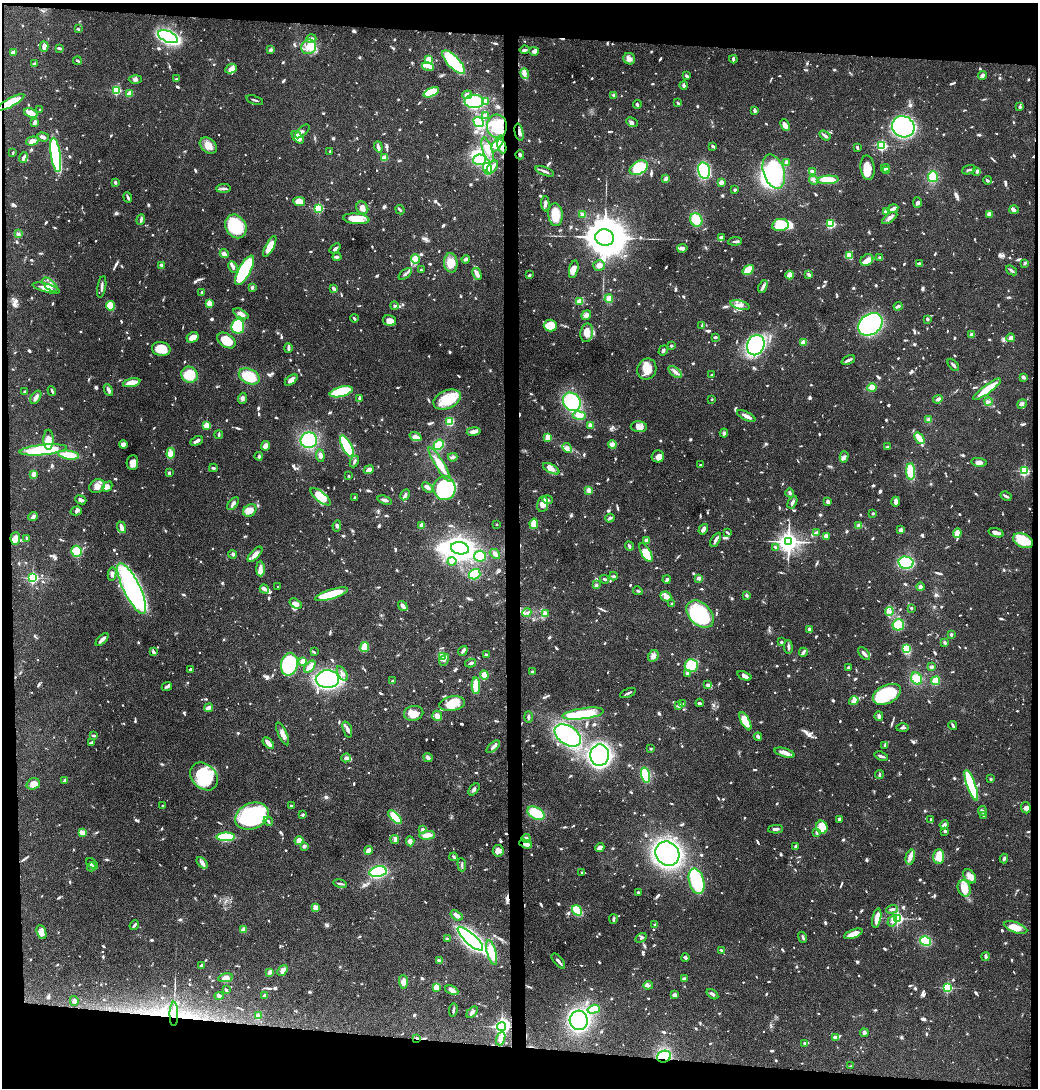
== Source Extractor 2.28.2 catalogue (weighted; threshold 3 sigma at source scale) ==
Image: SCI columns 127-4269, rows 1-4341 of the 4372 x 4345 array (HDU 1 of 3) = the unmasked area's bounding box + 8 px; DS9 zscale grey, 4 x 4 block average (1 PNG px = mean of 4 x 4 image px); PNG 1040 x 1090 px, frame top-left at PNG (2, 3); each listed source drawn as its Kron ellipse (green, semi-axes under 4 px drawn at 4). Shown black and unused: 10% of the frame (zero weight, under 4 of 8 exposures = <1% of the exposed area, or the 3 px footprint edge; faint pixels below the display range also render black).
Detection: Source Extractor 2.28.2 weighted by HDU 2 'WHT'. Background 0.0423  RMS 0.0035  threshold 0.0143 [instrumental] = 3 sigma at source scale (4.09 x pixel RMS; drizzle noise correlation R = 1.36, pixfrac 0.8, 0.05/0.05 arcsec/px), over >= 5 px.
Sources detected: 1571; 7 too faint to see at this stretch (4 x 4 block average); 15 inside a brighter object's white glare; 9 cosmic-ray / hot-pixel residue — neither listed nor drawn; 40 coinciding with a brighter row at this scale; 96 inside a brighter listed object's ellipse — not listed separately; of the other 1404, all 500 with FLUX_AUTO >= 3.34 (the completeness limit of this list) listed and drawn (904 fainter detections not listed), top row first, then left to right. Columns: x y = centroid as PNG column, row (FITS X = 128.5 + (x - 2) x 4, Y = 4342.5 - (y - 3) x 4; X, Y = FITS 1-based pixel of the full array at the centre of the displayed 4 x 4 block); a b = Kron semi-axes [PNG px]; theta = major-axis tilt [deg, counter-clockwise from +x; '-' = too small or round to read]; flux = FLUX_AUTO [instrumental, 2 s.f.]
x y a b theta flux
78 29 3 2 - 3.7
168 37 10 5 -23 330
311 39 5 3 - 6.2
44 46 5 3 - 13
309 47 7 7 - 19
59 48 4 2 - 4.5
271 50 4 3 - 3.5
525 50 5 2 - 4.4
534 51 5 3 - 11
13 52 3 2 - 12
429 59 3 3 - 33
629 59 6 5 - 8.5
733 59 4 2 - 4.5
77 61 4 2 - 4.2
454 62 15 6 -47 170
34 64 3 3 - 3.7
428 66 6 3 -13 7.4
231 69 6 4 24 9
525 74 5 3 - 6.9
982 75 5 3 - 7.9
687 76 4 3 - 4.1
135 79 6 3 1 4.6
176 79 2 2 - 4.5
684 85 4 3 - 3.8
116 90 2 2 - 190
431 92 8 4 25 78
130 93 3 3 - 17
467 95 5 4 - 11
614 95 3 3 - 5.2
255 100 9 2 -19 3.5
474 101 9 6 -1 170
486 101 4 2 - 15
11 102 15 4 28 53
678 103 3 2 - 3.8
637 105 4 2 - 3.9
1020 107 2 2 - 5.4
40 109 2 2 - 5.1
754 111 4 3 - 3.4
31 113 7 3 -22 24
485 115 2 2 - 6.4
479 122 5 4 - 79
632 122 6 4 -26 5.7
35 123 3 2 - 10
785 125 6 3 -67 15
497 126 11 10 - 70
903 127 11 10 - 540
302 131 9 3 42 5.1
519 132 9 2 -78 6.2
825 136 6 2 -33 6.7
43 137 6 3 -18 5.1
298 137 7 4 -47 24
32 141 6 4 17 11
498 143 9 4 57 29
208 145 9 7 -40 19
502 146 7 3 -71 13
713 146 3 2 - 4.3
882 146 2 2 - 280
378 147 6 2 -71 7.8
857 147 3 2 - 5
488 150 13 4 -73 16
330 152 3 2 - 3.3
13 153 2 2 - 4.8
56 155 17 5 -81 240
520 155 4 3 - 4
23 157 5 4 - 5.3
384 158 3 3 - 16
480 160 6 5 - 85
786 163 2 2 - 12
492 167 7 3 52 10
639 168 10 6 29 62
868 168 12 7 -82 27
885 168 4 3 - 5.5
487 169 6 4 -73 71
969 170 7 2 18 3.6
545 171 9 2 -22 7.2
704 171 8 5 -77 200
812 171 3 3 - 5.5
886 171 3 2 - 6.4
977 171 3 3 - 5
774 172 18 10 -72 240
933 177 5 5 - 32
665 179 3 2 - 8.3
814 180 5 3 - 4.4
828 180 11 4 4 49
987 180 4 2 - 4.8
115 182 3 2 - 3.7
721 182 2 2 - 41
223 188 7 3 3 5.8
735 190 3 2 - 4.1
128 197 5 2 - 4.7
299 202 6 4 -8 22
917 202 5 3 - 4.5
545 204 7 3 -87 5.2
319 208 2 2 - 210
362 208 6 5 - 13
893 209 6 3 25 10
400 210 5 2 - 4.1
1014 210 5 3 - 4.5
886 212 4 3 - 14
990 214 4 4 - 13
555 215 11 7 -86 35
583 215 4 3 - 6
890 218 9 3 33 6.8
356 219 13 5 -5 32
141 220 5 3 - 4.1
696 220 7 6 - 34
831 224 2 2 - 190
780 225 8 6 10 64
236 226 12 10 -58 100
18 234 3 3 - 4.2
605 237 9 8 - 6800
722 238 3 2 - 8
735 241 7 2 7 4.2
270 247 11 4 62 22
335 248 6 2 40 4
682 248 5 3 - 6.9
224 254 5 3 - 12
850 256 4 2 - 24
337 257 4 3 - 3.9
880 257 3 3 - 3.8
416 259 4 4 - 37
466 259 4 3 - 4.7
867 260 7 5 32 20
451 263 10 6 -85 29
1025 263 3 2 - 3.4
919 264 3 3 - 4.4
161 265 3 3 - 4.1
599 265 6 5 - 9.1
233 267 6 4 -63 5.2
574 269 9 4 77 15
244 270 16 6 61 190
421 270 2 2 - 4.1
748 270 6 3 34 62
1011 270 6 2 -37 4.9
405 274 8 2 39 5.3
477 274 6 3 -64 14
809 274 3 2 - 6.5
529 275 3 2 - 3.6
789 275 4 4 - 15
50 285 9 4 -42 12
763 286 7 3 68 6.4
102 287 11 2 80 5.2
252 287 3 3 - 4.6
46 288 14 3 -15 18
334 289 4 2 - 9.1
202 292 2 2 - 14
609 298 4 3 - 15
580 301 4 3 - 9.1
209 303 2 2 - 83
740 305 10 3 -16 10
110 306 5 4 - 33
394 306 4 3 - 3.4
898 306 4 2 - 5.2
241 314 8 4 -27 9.3
586 315 5 3 - 10
354 318 4 2 - 4
927 319 3 2 - 4.6
389 321 7 5 -14 13
870 324 13 10 36 820
702 325 4 2 - 4.3
238 326 7 6 - 200
550 326 6 6 - 45
587 333 9 6 82 22
972 335 4 4 - 7.2
192 337 6 5 - 19
715 337 3 2 - 4.4
1011 338 4 3 - 8.5
226 341 10 6 -34 38
803 342 2 2 - 46
756 345 10 8 68 270
671 346 2 2 - 3.5
288 348 5 2 - 8.6
161 349 9 7 -10 35
663 350 5 2 - 4.2
848 360 7 2 25 7.5
953 365 7 2 -48 4.7
647 369 10 9 - 33
675 372 8 3 -40 8.2
190 375 8 8 - 51
711 375 2 2 - 5.2
249 376 11 7 -26 73
1023 377 3 2 - 9.8
291 380 7 3 36 12
132 383 9 3 13 26
872 388 4 4 - 18
987 389 17 4 37 57
108 390 6 3 -64 6.3
52 391 5 2 - 3.3
25 392 2 2 - 5.2
341 392 12 5 14 130
36 397 7 3 55 6.7
242 398 5 3 - 5.1
359 398 3 2 - 4.9
447 399 14 9 24 56
712 399 2 2 - 6.7
938 399 5 3 - 6.8
988 401 4 2 - 4.1
572 402 10 8 -54 190
1022 404 5 4 - 5.8
579 415 6 4 -9 15
746 416 10 2 -27 14
929 420 4 3 - 4.5
450 422 4 3 - 22
207 425 2 2 - 88
590 425 4 3 - 6.3
639 427 8 5 -5 10
474 431 7 3 9 11
724 433 4 4 - 4.1
219 435 4 2 - 3.6
415 437 6 4 -20 9.1
548 437 2 2 - 32
919 438 6 3 -54 27
49 440 10 5 -90 17
309 440 8 8 - 130
197 441 6 2 28 8.5
123 445 4 3 - 13
439 445 6 4 41 32
612 445 4 4 - 12
265 446 5 3 - 13
347 446 12 4 -63 110
887 447 2 2 - 3.9
567 448 5 4 - 7.5
43 450 24 5 6 140
171 453 5 4 - 9
69 455 10 4 -8 45
320 455 6 4 -84 7.2
259 456 4 3 - 3.6
658 456 6 6 - 8.8
453 457 4 3 - 3.7
844 457 6 4 74 5.3
354 461 6 2 65 4.2
979 462 8 3 -8 11
132 463 7 6 - 14
440 465 20 4 -58 32
700 465 2 2 - 3.6
213 468 4 3 - 3.5
551 469 9 4 -28 11
369 470 5 3 - 12
911 471 8 4 -88 52
1024 471 2 2 - 280
169 473 3 2 - 4.5
33 474 4 3 - 8.5
348 476 2 2 - 8.3
97 486 8 6 33 12
107 487 6 4 46 6
427 487 6 3 -38 7.7
444 488 12 11 - 240
589 490 2 2 - 68
790 493 5 3 - 4.1
405 495 6 3 61 5.4
1006 496 6 2 -29 5.4
320 497 12 5 -39 49
355 498 2 2 - 5.8
81 500 6 3 -23 6.8
385 500 7 2 -17 7.3
547 500 5 4 - 5.4
792 502 7 2 61 4.4
828 502 2 2 - 9.7
896 502 5 2 - 14
233 504 7 3 50 6.7
543 504 8 5 81 14
250 510 7 5 41 18
76 511 6 4 16 4.9
873 513 2 2 - 3.6
33 516 5 3 - 5.9
610 518 4 3 - 4.6
497 524 2 2 - 5
534 524 5 3 - 39
422 525 2 2 - 49
337 526 5 3 - 4.3
859 526 3 3 - 7.1
121 527 6 2 -69 11
703 529 5 3 - 10
901 530 3 3 - 8.3
727 533 4 2 - 3.3
816 533 3 2 - 4.4
957 533 5 3 - 14
996 533 8 3 -16 10
826 536 4 3 - 8.4
15 538 6 5 - 16
27 539 4 2 - 4.7
716 540 8 2 59 9
647 541 3 3 - 8.1
1023 541 10 6 -24 60
788 542 4 4 - 1200
629 546 4 2 - 3.6
775 547 4 2 - 3.4
460 548 9 6 -10 300
77 551 6 5 - 88
646 552 10 4 -60 15
232 554 4 3 - 4
255 554 9 4 46 14
495 554 6 3 -41 6.8
480 556 6 5 - 31
452 561 4 4 - 9
906 563 7 6 - 170
260 569 7 3 90 12
112 574 6 3 81 8.5
475 574 6 5 - 51
613 576 4 2 - 4
33 578 2 2 - 370
699 578 4 3 - 6.5
605 579 4 2 - 4
667 579 4 3 - 3.5
596 585 3 2 - 4.3
278 587 2 2 - 4.5
921 587 4 3 - 5.9
132 588 28 8 -64 530
264 589 5 3 - 7.2
638 591 5 2 - 3.5
331 594 17 5 17 76
746 595 4 2 - 4.1
666 596 5 4 - 12
295 603 7 4 -35 10
672 604 3 3 - 4.4
403 606 5 2 - 14
911 608 2 2 - 3.5
889 611 4 3 - 6.4
527 613 4 3 - 4.8
545 613 3 3 - 3.4
700 614 16 11 -44 180
898 625 6 5 - 39
809 630 4 3 - 4.4
951 634 2 2 - 3.6
102 640 8 3 44 10
781 642 2 2 - 13
945 642 4 2 - 4.3
365 647 5 3 - 44
788 647 7 2 -82 4
906 649 4 3 - 37
463 651 5 3 - 5.6
153 652 3 2 - 7.5
314 652 3 2 - 3.4
803 652 4 2 - 7.8
864 654 8 2 -49 8
486 655 3 2 - 4.3
653 656 6 5 - 9.9
443 657 3 3 - 29
444 660 6 3 60 5.2
303 661 2 2 - 69
471 663 5 2 - 4.2
289 664 11 8 79 220
691 666 7 6 - 75
310 667 7 3 49 21
932 667 3 2 - 6.3
848 668 3 2 - 3.5
190 669 2 2 - 5.4
532 672 3 2 - 4.4
342 673 8 3 -59 7.5
687 674 3 3 - 5.5
484 675 5 4 - 19
744 676 7 4 -21 8.3
327 679 11 9 0 330
917 679 6 5 - 32
393 681 4 2 - 5.1
936 681 4 4 - 24
708 685 4 2 - 6.1
167 686 5 2 - 5.4
476 686 8 3 -88 68
628 693 8 2 24 4.7
887 694 15 9 26 93
854 701 5 2 - 11
700 703 4 2 - 4
452 704 13 7 9 33
682 704 3 2 - 5.5
678 706 3 3 - 5
209 708 5 2 - 12
414 713 10 7 10 23
583 714 21 5 8 100
437 716 5 5 - 10
879 716 4 3 - 5.4
528 717 6 2 -89 4.7
745 721 10 4 -62 31
953 725 5 2 - 4.7
903 728 6 2 1 4.6
347 729 8 3 -72 7.1
283 734 12 4 -65 12
568 735 14 9 -34 230
94 736 4 2 - 4.4
758 737 4 3 - 5
91 742 4 2 - 3.8
268 743 7 3 -47 15
885 745 3 2 - 4.7
493 747 8 3 42 6.8
651 749 3 2 - 3.7
784 753 10 3 -16 17
600 755 10 9 - 670
881 756 7 2 -18 7.5
428 757 5 3 - 6.5
346 758 5 4 - 7.1
646 775 7 4 -74 77
879 775 4 2 - 4.4
204 776 15 12 -47 120
991 779 2 2 - 8.8
65 781 3 3 - 6.6
33 784 7 5 18 19
971 785 16 3 -70 180
474 789 7 3 51 4.4
163 806 2 2 - 8.2
291 806 3 2 - 3.4
1026 808 5 4 - 6.7
982 811 5 2 - 3.7
536 813 9 5 -26 58
303 814 2 2 - 3.7
252 816 17 13 23 280
984 816 3 2 - 4.4
395 817 9 3 -44 50
839 819 2 2 - 7.1
931 820 4 2 - 3.8
268 821 5 2 - 4.3
944 825 4 2 - 8.3
822 827 6 5 - 44
775 829 7 2 3 5.8
422 830 2 2 - 18
945 831 2 2 - 13
83 832 4 3 - 14
817 832 4 3 - 3.9
427 835 8 4 5 19
226 837 9 3 1 180
526 838 4 4 - 5.4
395 839 4 3 - 6.8
299 841 4 4 - 17
410 841 5 4 - 7.7
526 844 6 2 -18 24
304 846 3 3 - 6.4
796 846 4 2 - 5
600 847 5 4 - 9
368 850 4 3 - 13
498 851 5 5 - 11
667 854 13 11 -44 400
454 857 4 2 - 3.3
910 857 8 4 76 12
939 857 7 5 88 39
1004 859 5 3 - 3.5
202 863 7 4 -47 8.8
92 864 7 3 -41 5
462 865 7 2 -85 3.4
91 867 4 3 - 4.7
378 872 8 5 12 180
582 873 2 2 - 4.2
970 876 8 5 -52 14
696 881 13 7 -75 150
340 884 7 2 -13 5.4
964 888 8 6 -70 33
639 892 4 2 - 3.4
316 908 4 3 - 12
892 909 6 3 19 4.8
577 910 5 3 - 52
456 915 6 4 -35 9.3
877 918 10 3 78 20
897 918 2 2 - 500
613 919 5 2 - 4.5
892 921 6 3 57 9.4
134 925 5 2 - 4.6
655 925 3 3 - 3.4
1016 927 12 5 -20 26
243 930 2 2 - 51
41 932 7 4 -70 11
853 934 10 3 20 22
803 937 6 2 -69 4.7
641 938 6 2 31 4.4
447 939 2 2 - 4
470 939 16 5 -43 840
926 941 5 4 - 54
721 950 3 2 - 3.4
492 953 13 4 -74 52
986 956 4 3 - 4.7
685 958 4 2 - 4.7
439 961 4 2 - 7.8
558 961 9 2 -50 7.8
202 965 4 2 - 3.8
282 970 6 4 50 12
270 972 3 2 - 8.9
225 978 7 4 11 14
684 979 3 2 - 8
403 982 7 4 -89 14
648 985 5 4 - 4.3
436 987 2 2 - 74
947 988 2 2 - 300
226 990 3 2 - 3.5
452 990 7 3 -25 12
712 994 6 3 -36 5.4
265 995 3 3 - 3.9
674 995 4 3 - 6
219 996 4 3 - 3.4
74 1001 5 4 - 8
594 1009 6 4 17 33
453 1010 6 2 81 4.2
472 1012 7 3 44 5.1
174 1014 12 3 90 14
258 1016 3 3 - 10
579 1020 10 9 - 300
501 1027 4 3 - 600
864 1033 4 3 - 5.3
835 1037 4 3 - 3.7
417 1038 3 2 - 3.5
501 1038 7 3 71 14
805 1043 2 2 - 5.4
664 1057 7 6 - 110
851 1066 3 2 - 3.8
Overlapping masked pixels (flux is a lower limit): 8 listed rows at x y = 11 102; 519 132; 502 146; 520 155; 526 844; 174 1014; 417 1038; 664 1057